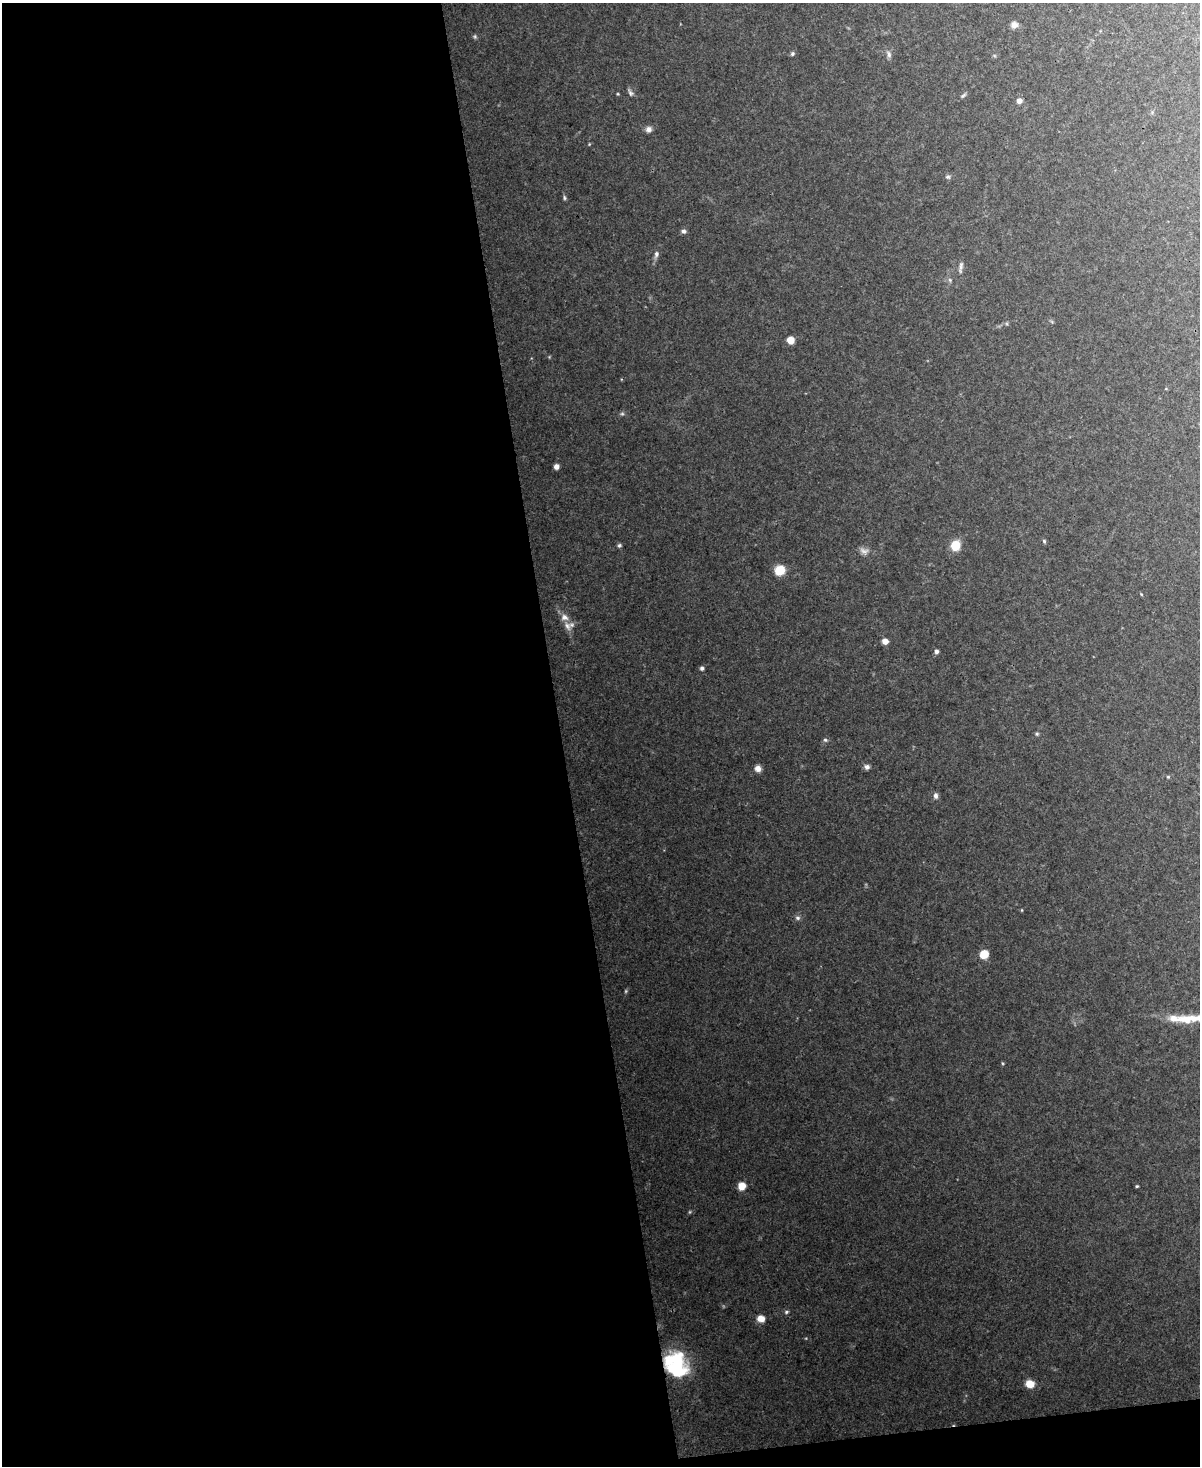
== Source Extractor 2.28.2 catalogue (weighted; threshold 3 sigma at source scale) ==
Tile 9 of 4 x 3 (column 1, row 3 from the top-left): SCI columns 1-1198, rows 133-1596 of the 4794 x 4767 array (HDU 1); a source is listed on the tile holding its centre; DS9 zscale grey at full resolution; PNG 1202 x 1468 px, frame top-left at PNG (2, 3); no overlay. Shown black and unused: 48% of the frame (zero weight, under 3 of 4 exposures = <1% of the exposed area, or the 3 px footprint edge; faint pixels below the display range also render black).
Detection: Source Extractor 2.28.2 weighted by HDU 2 'WHT'; one run over the whole footprint, this tile lists its part. Background 0.127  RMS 0.0075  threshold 0.0337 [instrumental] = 3 sigma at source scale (4.5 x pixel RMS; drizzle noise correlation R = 1.50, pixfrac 1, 0.05/0.05 arcsec/px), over >= 5 px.
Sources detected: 39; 1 too faint to see at this stretch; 1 inside a brighter object's white glare — not listed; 2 inside a brighter listed object's ellipse — not listed separately; the other 35 listed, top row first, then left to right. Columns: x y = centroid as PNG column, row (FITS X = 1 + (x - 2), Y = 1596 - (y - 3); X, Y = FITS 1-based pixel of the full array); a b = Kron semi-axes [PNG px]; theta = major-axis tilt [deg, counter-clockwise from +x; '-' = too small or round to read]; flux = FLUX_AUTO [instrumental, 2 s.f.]
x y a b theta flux
1014 25 8 8 - 3.2
792 54 6 5 - 1.1
889 54 9 5 -80 1.9
631 93 7 5 -36 1.6
1019 101 7 6 - 2.3
649 129 8 7 - 2.8
948 177 6 4 1 1.1
564 198 7 3 -82 1
683 231 6 6 - 1.9
656 254 7 6 - 1.9
960 267 16 3 83 2.2
790 340 6 5 - 8
556 466 5 4 - 3.8
1044 541 5 4 - 0.97
619 545 6 5 - 1.1
955 545 8 7 - 16
780 570 8 7 - 17
564 617 11 8 -27 4.3
885 641 5 5 - 5.2
936 651 5 4 - 2.3
702 668 5 5 - 1.4
1037 734 5 4 - 0.88
825 740 6 4 -42 1.1
867 767 6 6 - 2.2
758 768 7 7 - 3.5
935 796 7 6 - 2.2
798 918 6 5 - 1.4
984 954 6 6 - 14
1187 1019 25 11 -1 13
742 1186 5 5 - 11
1137 1186 4 3 - 0.76
786 1312 5 5 - 1.1
761 1319 9 7 -2 5.3
677 1364 29 21 -62 45
1030 1384 6 6 - 12